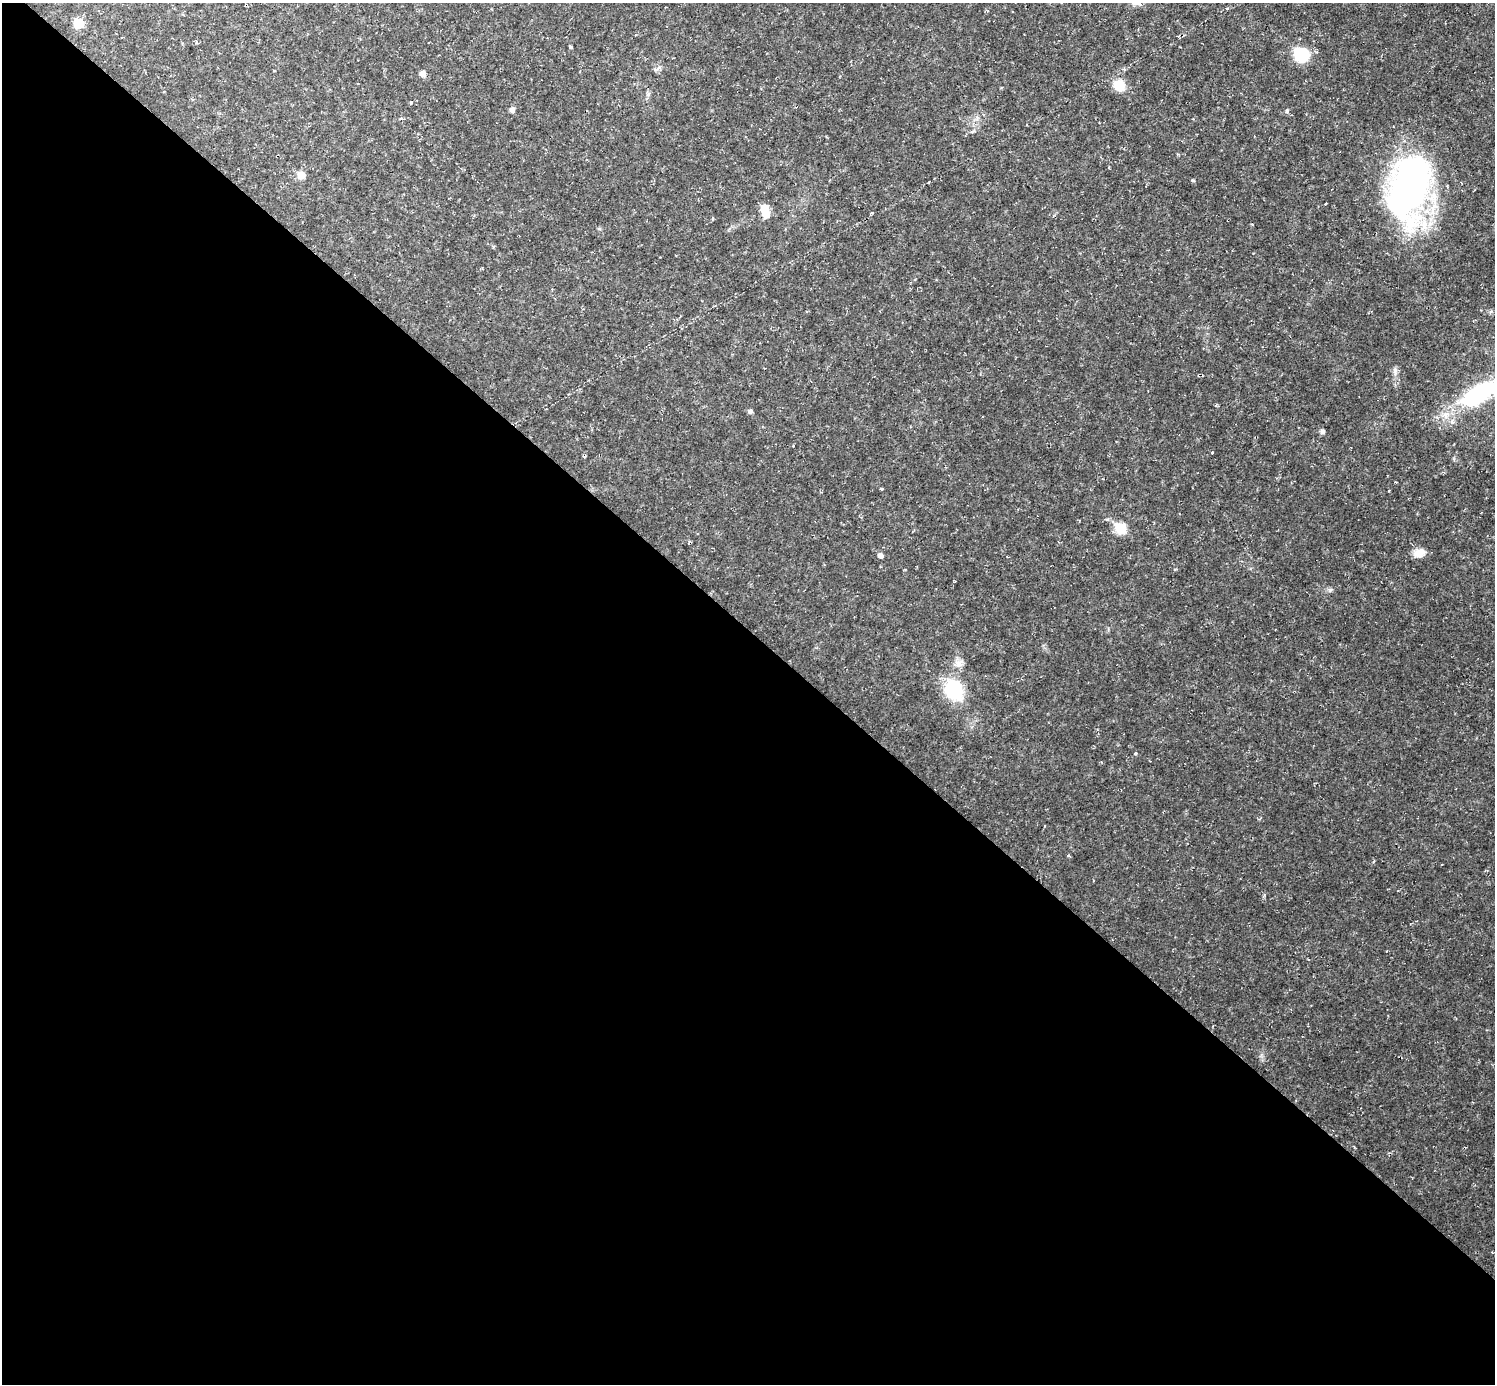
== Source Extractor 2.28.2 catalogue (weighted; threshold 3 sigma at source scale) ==
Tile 14 of 4 x 4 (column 2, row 4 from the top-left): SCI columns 1494-2986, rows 153-1534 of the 5971 x 5973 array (HDU 1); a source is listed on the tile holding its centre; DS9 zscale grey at full resolution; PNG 1497 x 1386 px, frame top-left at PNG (2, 3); no overlay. Shown black and unused: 55% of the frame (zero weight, under 2 of 3 exposures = <1% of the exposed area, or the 3 px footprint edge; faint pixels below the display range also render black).
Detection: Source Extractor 2.28.2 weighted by HDU 2 'WHT'; one run over the whole footprint, this tile lists its part. Background 0.0316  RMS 0.0069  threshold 0.031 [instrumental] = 3 sigma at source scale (4.5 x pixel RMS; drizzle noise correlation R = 1.50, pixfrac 1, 0.05/0.05 arcsec/px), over >= 5 px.
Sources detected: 28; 1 inside a brighter object's white glare — not listed; the other 27 listed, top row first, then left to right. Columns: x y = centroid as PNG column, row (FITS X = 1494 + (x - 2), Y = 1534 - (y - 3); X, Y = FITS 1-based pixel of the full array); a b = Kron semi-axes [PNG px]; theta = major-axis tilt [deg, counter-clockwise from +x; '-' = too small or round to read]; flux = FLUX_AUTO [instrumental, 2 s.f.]
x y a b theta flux
79 23 7 7 - 16
1178 36 3 3 - 0.69
1301 55 8 8 - 60
658 68 9 3 45 1.3
422 74 6 6 - 3.6
1119 85 8 7 - 22
411 103 4 3 - 0.75
512 110 7 6 - 2.1
1287 111 6 4 69 1.1
301 175 7 6 - 7.8
1193 180 5 3 - 0.74
928 183 3 3 - 1.8
1410 186 73 38 75 230
766 214 7 7 - 8.8
1395 371 11 4 -86 2.1
1480 393 61 23 28 74
750 411 6 5 - 1.8
1322 432 6 5 - 1.8
1212 453 3 3 - 1.5
1389 491 3 2 - 1.1
1120 528 6 6 - 36
1419 553 16 11 15 5.9
880 556 5 5 - 2.6
1330 590 6 5 - 1.4
959 663 13 8 44 4.4
954 690 26 22 -67 32
1135 753 3 3 - 2.2
Isophote crosses this tile's border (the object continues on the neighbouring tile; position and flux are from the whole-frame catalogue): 1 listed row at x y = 1480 393
Unlisted compact peaks at least as high as the median listed source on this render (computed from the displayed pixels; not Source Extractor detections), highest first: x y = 570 47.